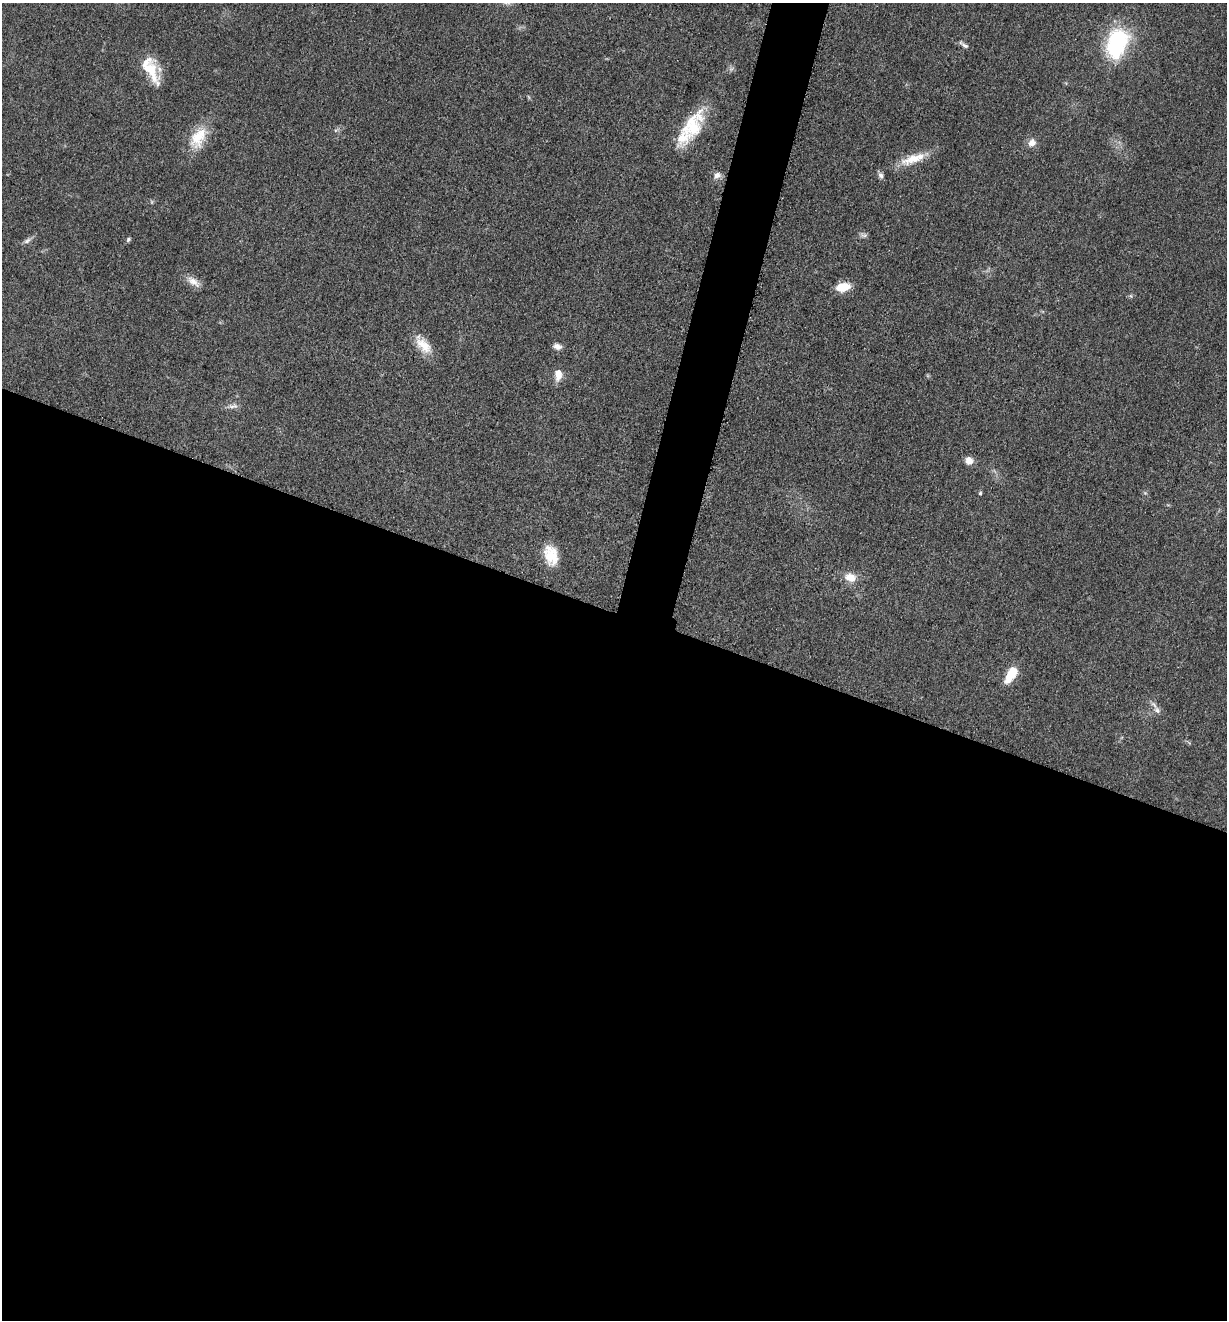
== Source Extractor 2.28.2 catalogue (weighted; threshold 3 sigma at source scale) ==
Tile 14 of 4 x 4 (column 2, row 4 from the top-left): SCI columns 1490-2714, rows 12-1329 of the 5305 x 5292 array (HDU 1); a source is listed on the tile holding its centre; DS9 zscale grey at full resolution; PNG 1229 x 1322 px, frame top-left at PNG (2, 3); no overlay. Shown black and unused: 56% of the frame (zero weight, under 3 of 5 exposures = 1% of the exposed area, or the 3 px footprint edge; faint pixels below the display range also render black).
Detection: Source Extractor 2.28.2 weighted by HDU 2 'WHT'; one run over the whole footprint, this tile lists its part. Background 0.0512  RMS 0.0057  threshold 0.0255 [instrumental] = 3 sigma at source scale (4.5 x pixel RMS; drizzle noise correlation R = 1.50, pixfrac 1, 0.05/0.05 arcsec/px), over >= 5 px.
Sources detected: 30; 1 too faint to see at this stretch — not listed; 2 inside a brighter listed object's ellipse — not listed separately; the other 27 listed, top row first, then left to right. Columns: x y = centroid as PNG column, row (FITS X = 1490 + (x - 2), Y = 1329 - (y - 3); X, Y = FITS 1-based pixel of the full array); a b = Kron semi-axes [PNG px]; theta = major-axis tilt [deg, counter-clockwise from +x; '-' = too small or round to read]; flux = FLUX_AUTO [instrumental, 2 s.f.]
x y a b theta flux
1117 43 30 18 71 64
964 45 16 5 -36 2.2
151 69 36 14 -66 18
731 69 8 5 44 1.4
693 128 46 19 60 26
198 138 32 18 62 17
1032 143 12 9 43 3.9
913 159 34 12 19 13
717 175 11 8 23 3.1
881 175 9 6 -70 1.8
863 235 12 5 -6 1.7
128 239 7 5 48 1.1
27 241 12 6 34 2.1
193 282 21 9 -32 5.3
843 287 12 7 12 16
1131 296 6 4 -71 0.76
423 345 28 13 -50 11
557 346 11 7 -17 2.8
558 374 13 8 -89 6.5
233 406 16 6 3 3
969 461 9 9 - 4.3
980 493 5 4 - 0.93
1145 493 6 4 -18 0.83
551 555 25 16 -76 14
850 577 14 11 -16 7.6
1011 675 20 9 57 12
1157 710 10 7 -46 2.8